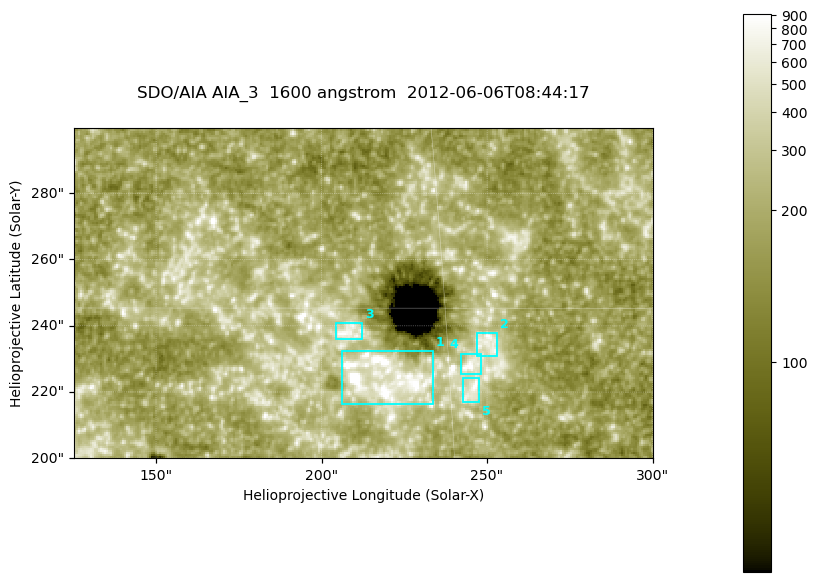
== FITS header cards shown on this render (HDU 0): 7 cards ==
TELESCOP= 'SDO/AIA '
INSTRUME= 'AIA_3   '
WAVELNTH=                 1600
WAVEUNIT= 'angstrom'
DATE-OBS= '2012-06-06T08:44:17.12'
CTYPE1  = 'HPLN-TAN'
CTYPE2  = 'HPLT-TAN'

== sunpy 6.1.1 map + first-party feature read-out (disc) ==
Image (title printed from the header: SDO/AIA AIA_3  1600 angstrom  2012-06-06T08:44:17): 287 x 164 px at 0.609 arcsec/px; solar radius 946 arcsec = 1552 px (partial field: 0.6% of the solar disc is inside the frame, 100% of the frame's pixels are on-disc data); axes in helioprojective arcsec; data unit not stated in the header (colour bar unlabelled)
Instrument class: DISC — disc imager (sunpy class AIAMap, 1600 A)
Bright regions (active regions / flare kernels): reference = the on-disc median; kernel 3 px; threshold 5 sigma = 346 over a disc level ~189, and >= 1.15x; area >= 47 px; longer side >= 3 px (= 1.8 arcsec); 5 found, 5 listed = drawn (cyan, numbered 1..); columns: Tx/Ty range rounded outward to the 2 arcsec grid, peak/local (2 s.f.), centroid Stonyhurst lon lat
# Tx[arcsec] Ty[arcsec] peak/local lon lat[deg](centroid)
1 206..234 216..232 9.7 +14 +14
2 246..254 230..238 4.1 +16 +14
3 204..212 236..242 4.2 +13 +15
4 242..248 224..232 5.1 +15 +14
5 242..248 216..226 4.1 +15 +13